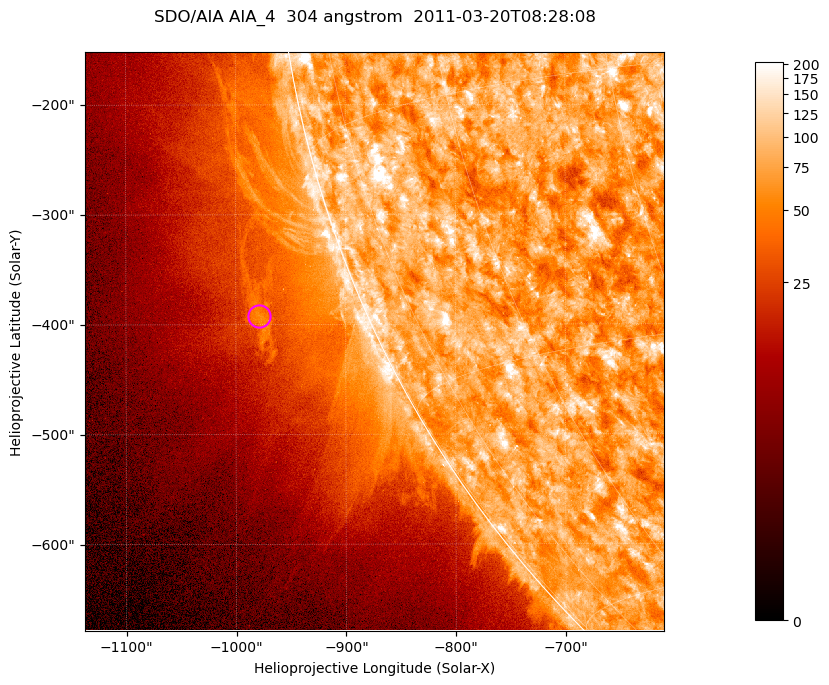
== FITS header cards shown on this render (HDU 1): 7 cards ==
TELESCOP= 'SDO/AIA '           / For AIA: SDO/AIA
INSTRUME= 'AIA_4   '           / For AIA: AIA_ATA1, AIA_ATA2, AIA_ATA3 or AIA_AT
WAVELNTH=                  304 / [angstrom] Wavelength
WAVEUNIT= 'angstrom'           / Wavelength unit: angstrom
DATE-OBS= '2011-03-20T08:28:08.131' / [ISO] Date when observation started; ISO 8
CTYPE1  = 'HPLN-TAN'           / CTYPE1; Typically HPLN
CTYPE2  = 'HPLT-TAN'           / CTYPE2; Typically HPLT

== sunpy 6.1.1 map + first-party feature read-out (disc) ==
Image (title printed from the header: SDO/AIA AIA_4  304 angstrom  2011-03-20T08:28:08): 878 x 878 px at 0.6 arcsec/px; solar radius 964 arcsec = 1605 px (partial field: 4.4% of the solar disc is inside the frame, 46% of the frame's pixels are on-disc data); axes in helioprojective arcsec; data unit not stated in the header (colour bar unlabelled)
Orientation: roll -0.132 deg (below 1 deg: not rotated)
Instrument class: DISC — disc imager (sunpy class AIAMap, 304 A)
Bright regions (active regions / flare kernels): reference = the on-disc median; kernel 7 px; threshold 5 sigma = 121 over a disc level ~74.9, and >= 1.15x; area >= 770 px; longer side >= 11 px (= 6.6 arcsec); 0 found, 0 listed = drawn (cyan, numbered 1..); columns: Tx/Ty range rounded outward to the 2 arcsec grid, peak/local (2 s.f.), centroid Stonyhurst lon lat
Off-limb structures (1.02-1.3 R_sun): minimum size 385 px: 5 found; the strongest spans PA ~110..115 deg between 1.08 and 1.11 R_sun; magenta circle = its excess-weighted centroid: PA ~110 deg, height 1.09 R_sun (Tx ~-978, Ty ~-392 arcsec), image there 2.3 x the reference